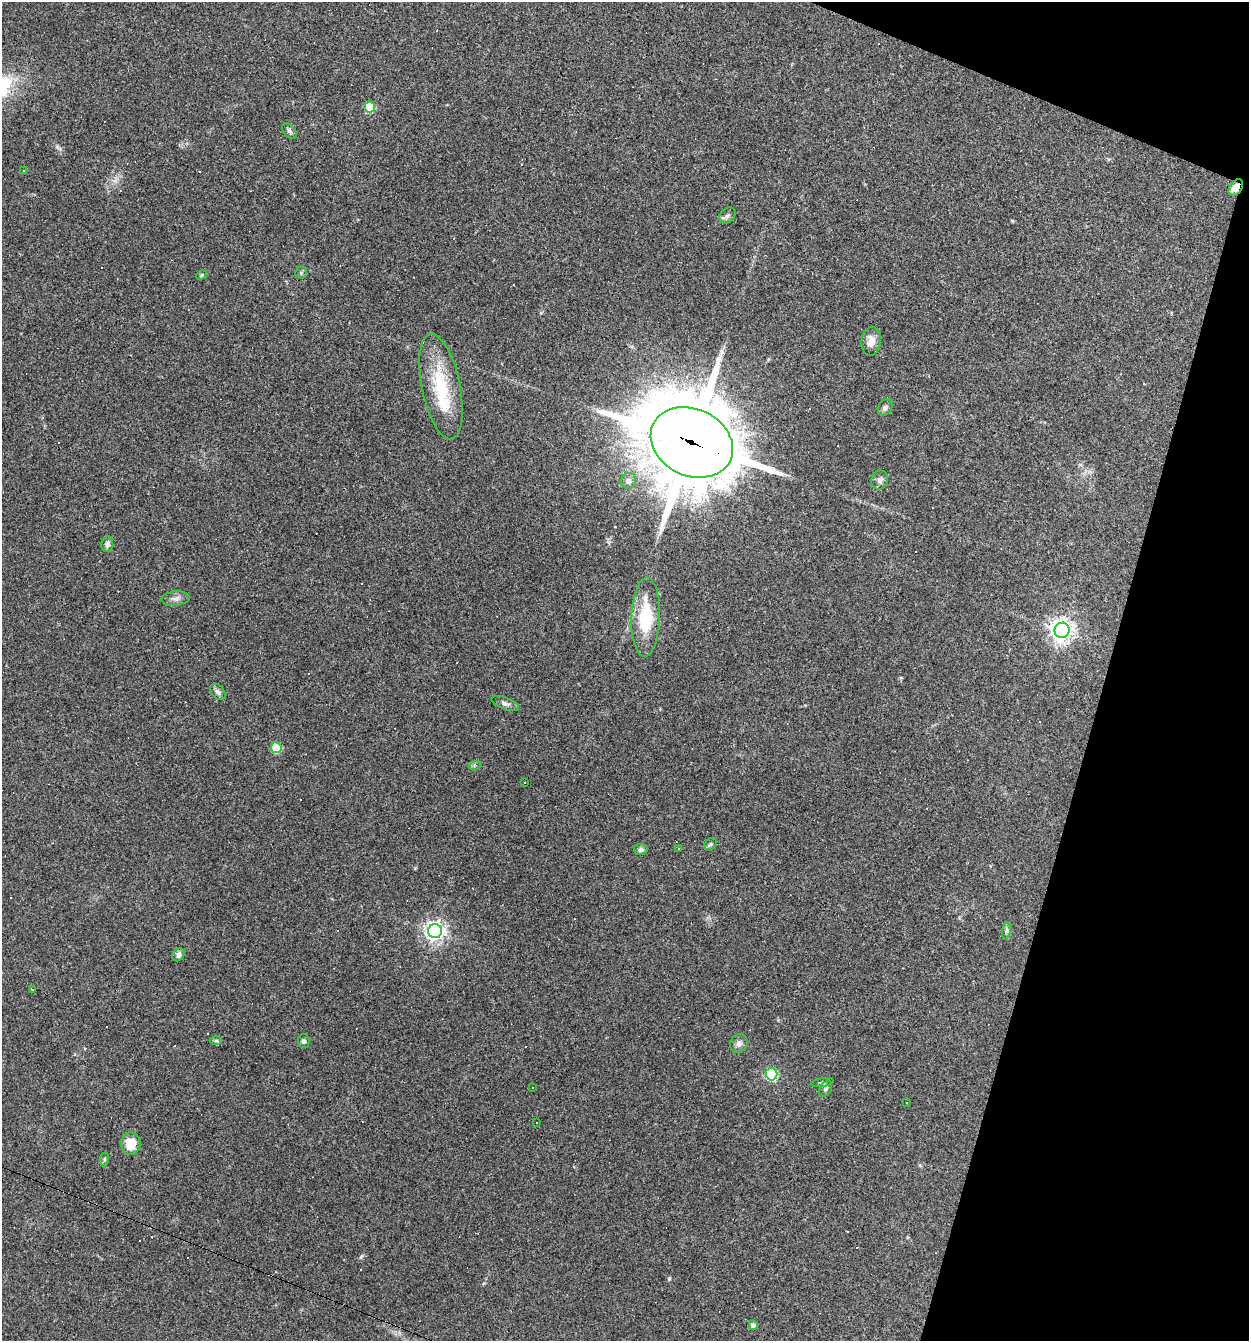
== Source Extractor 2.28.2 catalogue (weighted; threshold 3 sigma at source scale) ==
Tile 8 of 4 x 4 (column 4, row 2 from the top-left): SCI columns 3870-5116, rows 2681-4019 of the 5373 x 5359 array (HDU 1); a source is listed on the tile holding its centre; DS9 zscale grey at full resolution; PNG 1251 x 1343 px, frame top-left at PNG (2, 2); each listed source drawn as its Kron ellipse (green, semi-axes under 4 px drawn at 4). Shown black and unused: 14% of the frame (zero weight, under 3 of 4 exposures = <1% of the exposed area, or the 3 px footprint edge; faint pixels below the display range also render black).
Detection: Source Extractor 2.28.2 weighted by HDU 2 'WHT'; one run over the whole footprint, this tile lists its part. Background 0.0495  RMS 0.0057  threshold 0.0257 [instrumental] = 3 sigma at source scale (4.5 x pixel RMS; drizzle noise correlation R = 1.50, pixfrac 1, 0.05/0.05 arcsec/px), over >= 5 px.
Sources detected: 63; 21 cosmic-ray / hot-pixel residue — neither listed nor drawn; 1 inside a brighter listed object's ellipse — not listed separately; the other 41 listed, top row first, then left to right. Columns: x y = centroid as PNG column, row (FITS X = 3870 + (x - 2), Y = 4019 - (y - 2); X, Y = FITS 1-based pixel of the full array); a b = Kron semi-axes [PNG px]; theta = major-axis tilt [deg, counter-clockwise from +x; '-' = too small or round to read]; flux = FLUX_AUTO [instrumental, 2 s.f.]
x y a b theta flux
370 107 5 5 - 27
289 131 9 6 -51 1.4
23 170 3 3 - 1.3
1236 187 9 6 54 5.6
727 215 9 7 42 1.7
301 273 6 5 - 0.84
201 275 6 4 23 0.67
871 341 15 9 82 5.1
441 387 54 19 -78 33
885 407 9 6 55 2.1
692 442 43 33 -26 6300
880 480 9 8 - 2.4
628 481 8 7 - 3.2
107 544 8 6 79 2.2
176 599 14 7 5 2.6
646 617 39 14 88 29
1062 630 7 7 - 420
218 692 9 6 -51 1.8
505 704 14 6 -21 2
276 748 5 5 - 27
475 765 6 3 17 0.95
525 782 2 2 - 0.45
711 844 7 5 35 1
641 849 7 5 7 1.6
679 849 3 3 - 0.68
435 931 7 7 - 300
1007 931 9 4 82 1.2
178 955 7 5 57 2.2
32 989 3 3 - 2
216 1040 6 4 -1 0.75
304 1041 6 6 - 1.3
739 1043 9 8 - 2.8
772 1074 6 6 - 58
823 1082 11 3 8 1
532 1088 2 2 - 0.41
826 1089 9 5 59 1.3
907 1103 3 2 - 0.34
536 1122 3 2 - 0.72
131 1144 11 9 87 10
104 1159 7 4 82 0.82
753 1325 5 4 - 2.1
Overlapping masked pixels (flux is a lower limit): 2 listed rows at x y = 1236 187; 692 442
Unlisted compact peaks at least as high as the median listed source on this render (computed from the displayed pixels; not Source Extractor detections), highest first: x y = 669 1279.